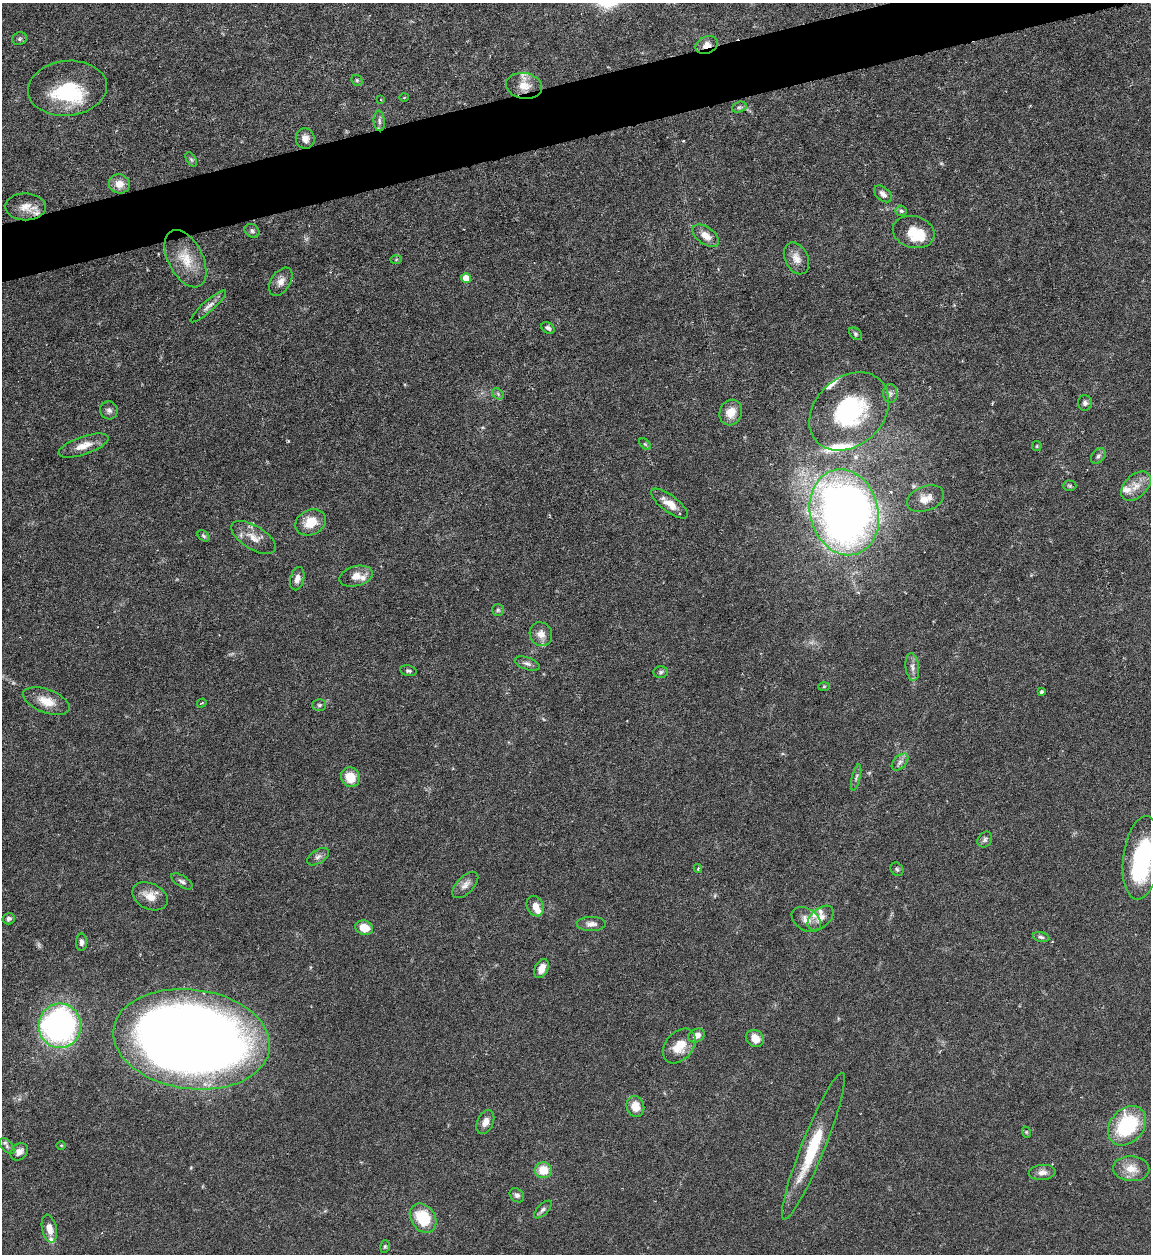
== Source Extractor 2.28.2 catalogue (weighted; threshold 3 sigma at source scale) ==
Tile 10 of 4 x 4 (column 2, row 3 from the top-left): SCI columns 1407-2555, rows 1253-2504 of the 4992 x 5009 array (HDU 1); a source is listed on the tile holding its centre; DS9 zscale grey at full resolution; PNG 1153 x 1256 px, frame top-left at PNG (2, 3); each listed source drawn as its Kron ellipse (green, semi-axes under 4 px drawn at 4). Shown black and unused: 4% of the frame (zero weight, under 4 of 7 exposures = <1% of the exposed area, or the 3 px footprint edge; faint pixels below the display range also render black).
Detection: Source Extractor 2.28.2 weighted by HDU 2 'WHT'; one run over the whole footprint, this tile lists its part. Background 0.0565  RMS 0.0027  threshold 0.0112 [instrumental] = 3 sigma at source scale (4.09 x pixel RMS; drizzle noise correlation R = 1.36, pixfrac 0.8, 0.05/0.05 arcsec/px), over >= 5 px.
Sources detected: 114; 2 too faint to see at this stretch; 3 inside a brighter object's white glare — neither listed nor drawn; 11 inside a brighter listed object's ellipse — not listed separately; the other 98 listed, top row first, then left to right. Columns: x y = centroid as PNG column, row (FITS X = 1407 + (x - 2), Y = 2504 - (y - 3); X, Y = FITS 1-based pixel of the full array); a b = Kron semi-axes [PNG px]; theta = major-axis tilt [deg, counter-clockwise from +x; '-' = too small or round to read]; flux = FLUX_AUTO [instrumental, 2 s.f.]
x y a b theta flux
20 39 7 6 - 0.57
707 45 11 8 21 2.2
357 80 6 5 - 0.39
524 86 18 13 -9 3.5
67 88 39 27 6 16
404 97 4 3 - 0.22
381 100 4 3 - 0.17
739 107 7 5 19 0.55
379 121 10 5 -85 0.96
305 139 10 9 - 1.8
191 159 8 4 -58 0.46
119 184 10 9 - 2.8
883 194 10 6 -40 1.2
26 207 20 13 0 3.2
901 211 5 5 - 0.49
252 231 8 6 -34 0.63
914 232 21 16 -15 6.1
706 236 15 8 -36 2.5
796 258 17 11 -65 2.5
185 259 31 17 -63 6.7
396 259 6 4 2 0.32
466 278 5 5 - 3.9
281 282 15 9 56 1.9
208 306 23 5 41 1.5
548 328 7 5 -33 0.74
855 334 7 5 -41 0.49
498 394 6 5 - 0.47
890 394 9 7 -87 0.94
1085 403 7 7 - 0.79
109 410 9 8 - 1
849 411 44 34 43 28
731 413 13 11 68 3.3
645 444 7 4 -45 0.36
84 446 26 9 19 3.4
1037 446 5 4 - 0.32
1098 456 8 6 52 0.74
1070 486 7 5 -1 0.42
1136 486 17 11 44 3.2
925 499 19 12 21 2.9
669 504 22 8 -37 3.2
844 512 43 34 -75 190
311 522 16 12 26 5.5
203 536 7 4 -40 0.43
253 537 25 11 -32 3.4
356 576 17 10 15 2.6
297 579 12 7 75 1.6
498 610 6 6 - 0.49
541 634 12 11 - 2.3
527 664 13 6 -20 0.96
912 667 14 6 -83 1.4
408 671 8 5 -12 0.62
661 672 7 5 2 0.56
824 687 6 4 2 0.28
1041 692 3 3 - 0.55
46 701 24 11 -20 4.3
202 703 5 3 - 0.24
319 705 7 5 -1 0.53
900 762 10 6 46 1
350 777 10 9 - 4.8
856 777 13 4 76 0.72
985 840 8 7 - 0.72
318 857 12 7 32 1.1
1142 858 42 18 83 26
698 868 4 4 - 0.32
897 869 7 6 - 0.52
182 881 12 5 -32 0.86
465 885 16 8 45 1.8
150 896 19 13 -25 3.8
535 906 10 8 -69 2.5
820 918 15 9 41 2.4
9 919 6 5 - 0.76
806 919 16 11 -33 2.2
591 924 14 7 0 1.5
364 928 9 7 -19 4.2
1041 937 8 4 -16 0.59
81 942 9 5 -89 0.98
541 968 10 6 67 2.4
60 1026 22 21 - 74
697 1035 8 6 29 1.8
755 1038 9 8 - 3.2
191 1039 79 50 -7 470
679 1046 19 13 50 5.3
635 1107 10 9 - 3.7
485 1122 13 8 64 2
1127 1126 22 16 50 21
1026 1132 6 3 -71 0.32
61 1145 5 3 - 0.24
7 1146 9 5 -48 0.73
813 1146 79 11 68 15
19 1152 9 7 46 1.6
1131 1169 18 12 -4 3.8
543 1170 8 8 - 5.1
1042 1172 13 7 4 1.5
517 1195 8 6 -43 0.86
543 1209 11 5 45 0.77
423 1218 16 12 -55 10
49 1229 14 7 -77 2.2
385 1246 6 4 74 0.42
Overlapping masked pixels (flux is a lower limit): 1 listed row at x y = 707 45
Isophote crosses this tile's border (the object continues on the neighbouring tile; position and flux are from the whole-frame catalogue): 1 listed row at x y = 1142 858